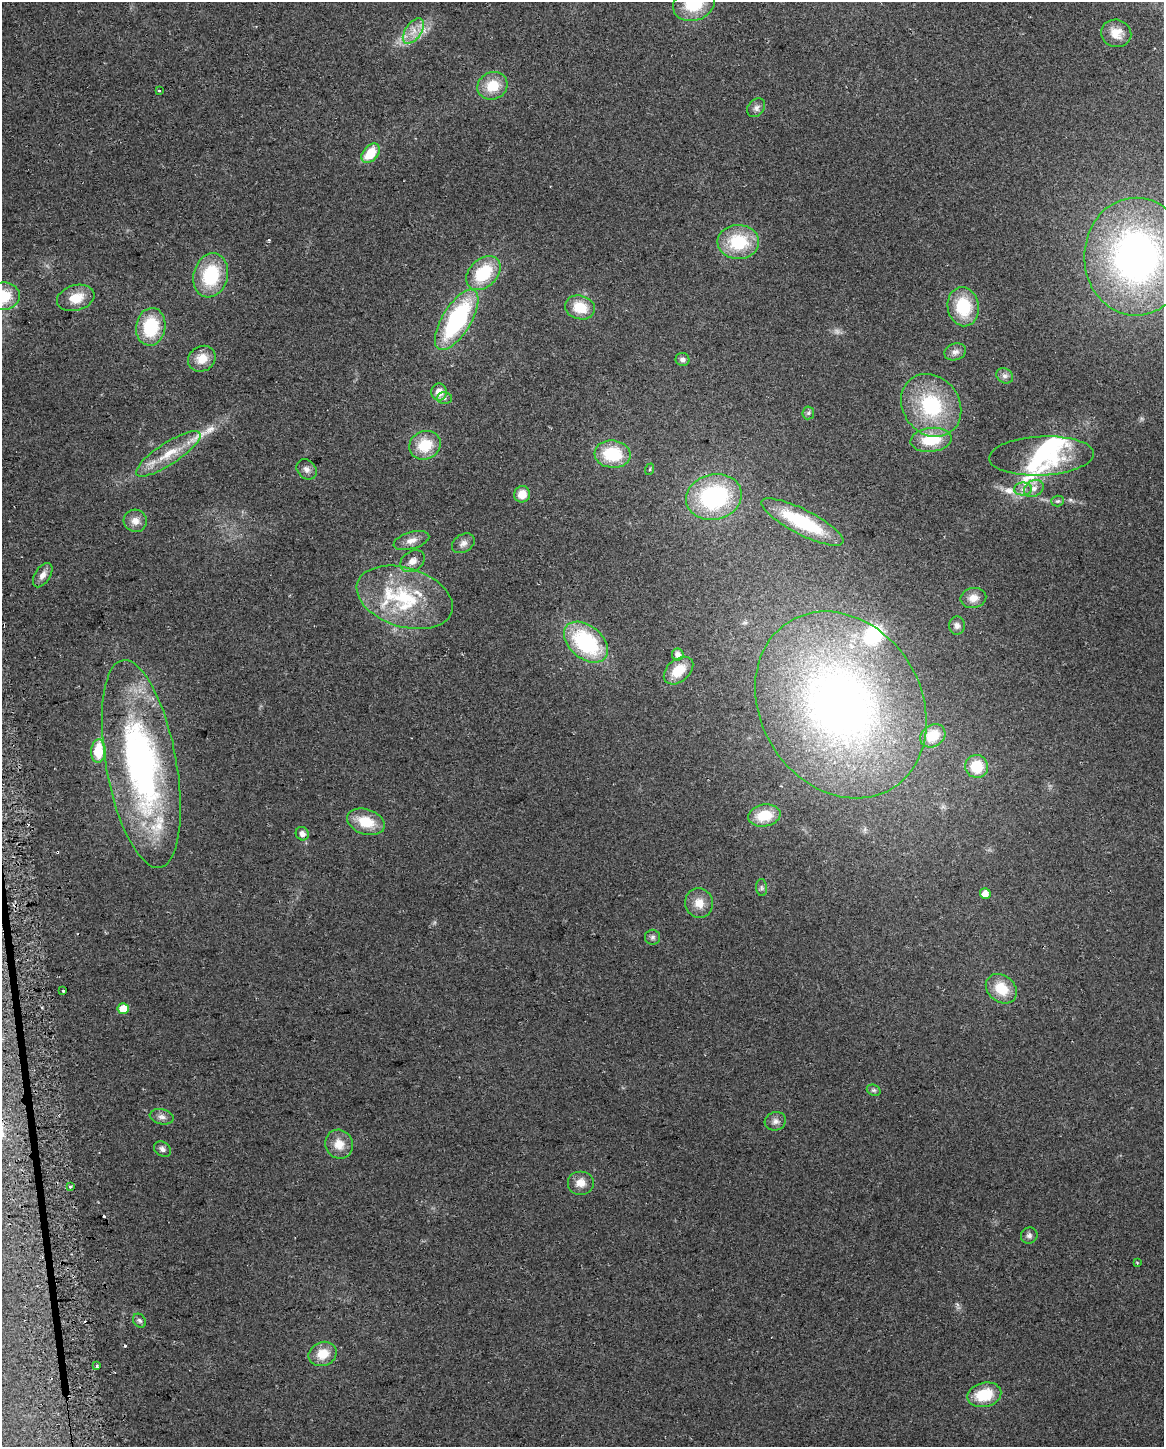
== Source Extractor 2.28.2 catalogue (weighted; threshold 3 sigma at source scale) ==
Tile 7 of 4 x 3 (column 3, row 2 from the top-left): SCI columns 2355-3516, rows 1504-2948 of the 4710 x 4405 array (HDU 1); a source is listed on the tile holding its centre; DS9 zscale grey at full resolution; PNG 1166 x 1449 px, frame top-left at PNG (2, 2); each listed source drawn as its Kron ellipse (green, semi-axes under 4 px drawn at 4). Shown black and unused: <1% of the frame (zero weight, under 2 of 3 exposures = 2% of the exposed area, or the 3 px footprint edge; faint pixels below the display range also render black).
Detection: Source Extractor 2.28.2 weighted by HDU 2 'WHT'; one run over the whole footprint, this tile lists its part. Background 0.192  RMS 0.013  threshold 0.0605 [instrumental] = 3 sigma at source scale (4.5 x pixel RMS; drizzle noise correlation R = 1.50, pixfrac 1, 0.0396/0.0396 arcsec/px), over >= 5 px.
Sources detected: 93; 1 too faint to see at this stretch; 3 inside a brighter object's white glare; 6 cosmic-ray / hot-pixel residue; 1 long thin detection or spike segment (spike, bleed or trail) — neither listed nor drawn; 5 inside a brighter listed object's ellipse — not listed separately; the other 77 listed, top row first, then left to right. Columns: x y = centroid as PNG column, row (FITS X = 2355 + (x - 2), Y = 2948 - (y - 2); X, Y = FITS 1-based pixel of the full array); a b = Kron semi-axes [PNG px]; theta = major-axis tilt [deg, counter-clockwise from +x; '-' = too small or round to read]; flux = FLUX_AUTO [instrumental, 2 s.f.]
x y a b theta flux
694 4 21 17 22 58
413 31 14 8 54 13
1116 33 15 13 -15 17
492 86 15 13 25 30
159 90 3 3 - 3.1
756 108 10 7 50 5.4
371 153 11 7 50 33
738 242 21 17 -1 66
1136 257 59 52 90 550
483 273 20 14 44 63
211 275 22 17 76 76
2 296 17 14 6 52
76 298 19 12 16 26
580 307 15 12 -15 31
963 307 19 15 -81 56
457 320 34 14 58 170
151 327 19 14 80 65
955 352 11 8 17 6.8
202 359 14 12 31 20
682 359 7 6 - 5.2
1005 376 9 7 -30 4.9
439 392 8 8 - 14
444 398 7 6 - 3.5
931 405 33 28 -53 110
808 413 6 6 - 2.8
931 440 20 12 7 44
425 445 16 14 23 39
168 454 38 11 33 34
612 454 18 13 -7 59
1041 456 52 19 3 78
307 469 11 9 -47 6.6
650 469 6 3 71 1.5
1034 488 10 8 31 7.6
1023 489 9 6 1 6
522 494 8 8 - 16
714 497 28 22 15 170
1058 501 6 5 - 2.6
135 521 11 11 - 11
802 522 46 12 -27 92
411 540 18 8 16 11
463 543 12 9 31 7.3
412 561 13 10 33 11
43 575 13 7 58 8.6
405 597 49 29 -17 110
973 598 13 10 12 12
957 626 9 8 - 5.3
586 642 25 16 -40 130
678 654 6 6 - 7.5
678 670 17 11 40 30
841 705 98 80 -58 840
933 736 13 10 35 33
98 751 12 7 86 38
141 764 105 35 -80 470
977 766 11 11 - 37
764 815 16 11 10 38
366 822 19 12 -18 35
302 834 7 6 - 6.6
762 888 8 5 -84 3.2
985 894 5 5 - 10
699 903 15 14 - 16
652 937 7 7 - 3.8
1001 989 17 13 -39 33
63 991 3 3 - 4.5
123 1009 5 5 - 22
874 1090 7 5 -19 2.5
162 1117 12 7 -12 6.2
775 1121 11 9 16 6.5
339 1144 15 13 -59 19
162 1149 9 7 -35 4.6
581 1183 13 12 - 13
70 1187 4 3 - 2.2
1029 1235 8 8 - 4.5
1137 1263 3 3 - 1.5
139 1321 7 6 - 3
323 1354 14 11 23 23
97 1366 3 3 - 2.8
984 1395 17 12 13 44
Isophote crosses this tile's border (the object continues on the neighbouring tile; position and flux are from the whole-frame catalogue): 2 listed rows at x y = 694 4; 2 296